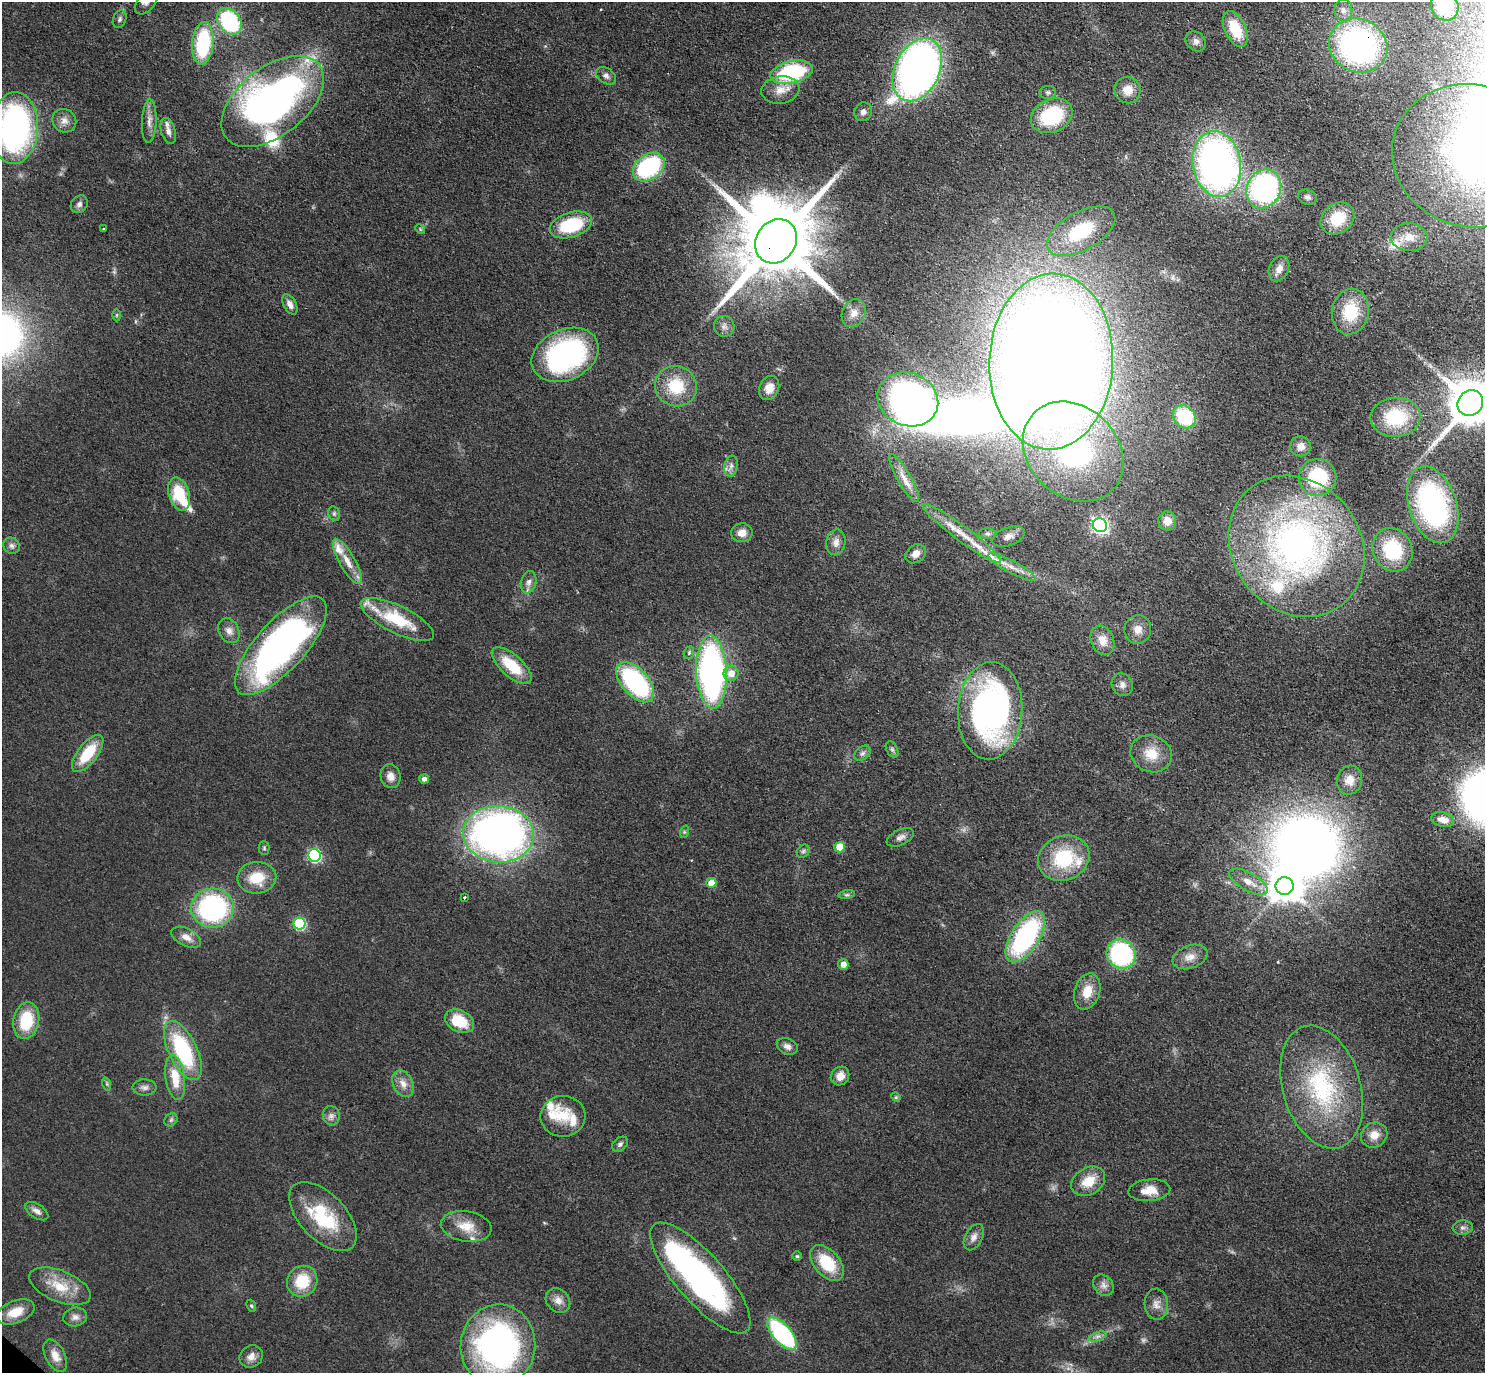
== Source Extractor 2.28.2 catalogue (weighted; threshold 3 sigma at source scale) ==
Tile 10 of 4 x 4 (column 2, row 3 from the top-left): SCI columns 1526-3008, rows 1570-2940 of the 6016 x 6023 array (HDU 1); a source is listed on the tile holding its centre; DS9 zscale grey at full resolution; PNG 1487 x 1375 px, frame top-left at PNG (2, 2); each listed source drawn as its Kron ellipse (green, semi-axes under 4 px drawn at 4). Shown black and unused: <1% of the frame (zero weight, under 3 of 4 exposures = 5% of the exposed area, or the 3 px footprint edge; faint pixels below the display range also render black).
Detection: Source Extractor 2.28.2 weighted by HDU 2 'WHT'; one run over the whole footprint, this tile lists its part. Background 0.0466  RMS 0.0061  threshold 0.0272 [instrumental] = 3 sigma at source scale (4.5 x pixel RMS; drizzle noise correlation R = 1.50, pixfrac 1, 0.05/0.05 arcsec/px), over >= 5 px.
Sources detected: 170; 2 too faint to see at this stretch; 3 inside a brighter object's white glare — neither listed nor drawn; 13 inside a brighter listed object's ellipse — not listed separately; the other 152 listed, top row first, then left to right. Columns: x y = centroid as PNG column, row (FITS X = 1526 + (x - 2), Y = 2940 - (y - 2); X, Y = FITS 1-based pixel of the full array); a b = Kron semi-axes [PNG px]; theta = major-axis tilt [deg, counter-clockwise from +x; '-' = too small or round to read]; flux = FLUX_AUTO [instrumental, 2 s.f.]
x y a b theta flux
146 2 14 8 48 3.8
1444 6 15 13 -58 38
1343 10 11 9 90 3.9
120 19 9 6 70 1.8
229 21 14 10 -52 71
1235 29 19 10 -65 21
1196 41 11 9 -42 3.4
203 43 21 10 84 52
1358 46 30 26 -26 180
917 70 33 22 64 350
792 72 21 11 13 60
606 76 11 7 -37 2.6
780 90 19 13 8 8.2
1128 90 13 13 - 8.4
1048 92 8 6 7 1.6
273 101 59 34 38 310
863 112 9 8 - 2.9
1052 116 21 16 25 46
64 121 12 11 - 4.9
149 121 22 7 87 5.1
15 128 36 23 87 180
168 131 13 7 -74 3.3
1472 156 80 71 -14 450
1217 164 33 24 -80 320
649 167 17 12 36 72
1264 189 20 17 66 140
1307 197 9 7 -20 2.1
79 204 9 8 - 2.6
1337 218 18 14 38 21
571 225 22 12 18 37
103 229 3 3 - 0.86
420 229 5 4 - 0.77
1081 231 37 19 29 40
1409 237 18 14 -5 11
776 241 23 20 57 10000
1279 269 13 9 64 4.5
290 304 11 6 -60 3.9
1350 312 23 18 79 25
854 313 14 11 64 5.9
117 315 6 4 89 0.86
724 326 10 10 - 3.3
565 355 35 25 24 130
1051 362 88 62 88 1700
676 386 21 20 - 25
769 388 12 9 66 6.1
908 399 31 26 -23 190
1470 403 13 12 - 3300
1184 417 12 10 -46 42
1395 417 25 19 4 38
1300 446 10 10 - 5.1
1073 452 55 44 -44 130
731 466 10 6 79 2.7
1318 477 19 18 - 41
904 478 27 7 -60 7.8
179 494 17 10 -73 24
1433 505 39 24 -72 120
334 514 7 5 -70 1.4
1167 521 9 9 - 6.6
1100 525 7 7 - 200
742 533 11 9 9 5.6
962 533 48 7 -37 15
988 534 8 5 -5 1.5
1009 536 17 9 20 4.1
836 542 13 9 79 4.7
11 546 8 7 - 2.2
1297 546 74 64 -53 270
1392 550 22 19 -62 34
916 554 11 8 39 5.2
347 561 26 8 -60 9.2
1012 567 27 6 -28 7.4
529 582 11 7 76 3.3
397 619 40 13 -26 32
1138 629 14 13 - 6.1
229 631 13 10 -63 4.3
1102 640 15 11 -68 7.6
281 646 63 24 48 250
689 653 6 5 - 1.4
512 665 25 11 -41 23
711 672 36 15 -88 220
731 673 7 7 - 7.5
635 682 24 13 -48 86
1122 685 12 10 -62 3.7
990 711 49 32 87 210
892 749 8 5 -63 1.6
88 753 22 10 52 24
862 753 9 6 40 2.1
1151 754 21 18 -22 14
391 776 12 10 -75 4.8
424 779 5 4 - 3.3
1350 780 14 12 75 7.6
1443 820 11 7 -13 6.7
684 832 6 4 72 1
498 834 35 28 -5 380
900 837 15 7 25 3.3
840 847 5 5 - 17
264 848 7 5 -89 1
803 851 7 5 45 1.5
314 855 6 6 - 92
1064 858 26 22 21 39
257 878 19 16 4 17
1248 882 21 9 -29 7.8
711 883 5 5 - 11
1285 886 9 9 - 1000
847 895 8 4 8 1.4
464 898 3 3 - 1.6
213 908 21 19 0 120
299 924 6 6 - 61
186 937 16 8 -26 6
1025 937 29 14 57 100
1121 954 15 14 - 84
1190 957 18 11 20 7
843 964 5 5 - 4.7
1087 992 18 12 73 11
26 1021 18 13 79 27
459 1021 15 10 -26 21
787 1046 11 7 -23 3
183 1051 32 14 -65 63
840 1076 10 8 51 6
175 1077 23 9 -82 16
107 1084 7 4 -72 1.1
403 1084 14 10 -62 5.7
145 1087 12 8 0 2.9
1322 1087 63 39 -73 82
896 1097 5 4 - 0.72
331 1116 10 8 -77 3
563 1116 22 20 4 14
171 1120 7 6 - 1.5
1374 1135 13 12 - 7.3
620 1144 9 6 38 1.9
1088 1181 18 13 32 13
1149 1190 21 11 5 9.9
37 1211 13 7 -34 3.4
323 1216 42 23 -46 43
466 1226 25 15 -9 13
1463 1228 10 7 4 2.3
974 1237 14 8 62 3.8
797 1256 5 4 - 0.84
827 1263 21 12 -49 27
700 1278 70 24 -49 190
302 1281 16 14 52 22
1103 1285 12 9 -50 3.5
60 1286 32 15 -22 18
558 1300 13 11 -44 5
1156 1304 15 12 -86 5.1
251 1306 6 4 -68 0.86
16 1312 20 11 21 12
75 1317 12 9 11 3.6
782 1334 20 9 -49 89
1098 1336 9 4 19 2
498 1346 41 37 83 210
55 1356 17 9 -63 7.2
251 1357 12 10 37 4.6
Overlapping masked pixels (flux is a lower limit): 3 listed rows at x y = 1358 46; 776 241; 281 646
Isophote crosses this tile's border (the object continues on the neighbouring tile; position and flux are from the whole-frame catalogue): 5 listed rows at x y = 146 2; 1444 6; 15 128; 1472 156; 1470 403